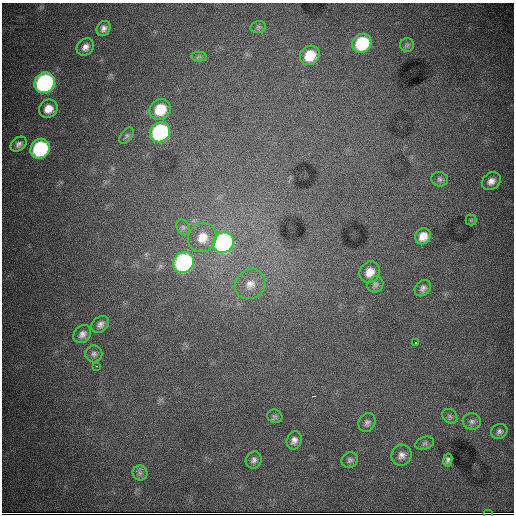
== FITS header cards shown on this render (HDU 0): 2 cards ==
NAXIS1  =                  512
NAXIS2  =                  512

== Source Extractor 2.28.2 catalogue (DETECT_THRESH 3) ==
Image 512 x 512 px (HDU 0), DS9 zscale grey, 1 PNG px = 1 image px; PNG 516 x 516 px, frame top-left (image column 1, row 512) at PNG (2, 3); each listed source drawn as its Kron ellipse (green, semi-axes under 4 px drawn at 4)
Background 16400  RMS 150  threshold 441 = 3 sigma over >= 5 px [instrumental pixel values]
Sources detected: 44; all 44 listed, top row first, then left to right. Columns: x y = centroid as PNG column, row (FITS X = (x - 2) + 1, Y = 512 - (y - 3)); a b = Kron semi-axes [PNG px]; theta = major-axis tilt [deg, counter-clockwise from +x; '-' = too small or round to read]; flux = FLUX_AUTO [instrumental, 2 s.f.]
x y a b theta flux
258 27 8 6 13 2.0e+04
104 28 8 6 61 4.4e+04
362 43 10 9 - 6.9e+05
407 45 7 7 - 2.7e+04
85 47 9 8 - 5.6e+04
310 55 10 9 - 2.5e+05
199 56 7 5 1 1.9e+04
45 83 11 9 46 2.6e+06
48 109 9 8 - 1.1e+05
160 109 11 9 42 3.2e+05
160 132 10 9 - 1.8e+06
126 136 9 5 55 2.2e+04
19 144 9 6 40 4.0e+04
40 149 10 9 - 1.2e+06
440 179 8 7 - 2.8e+04
491 181 10 8 40 6.4e+04
471 220 5 5 - 1.6e+04
183 227 8 6 -68 2.8e+04
423 236 8 7 - 9.8e+04
202 237 15 14 - 1.8e+05
223 242 11 10 - 2.3e+06
183 262 11 10 - 2.3e+06
370 272 11 10 - 1.1e+05
250 284 16 14 38 1.3e+05
375 284 8 7 - 2.9e+04
423 288 9 7 45 3.7e+04
100 324 9 7 40 4.3e+04
82 334 10 8 46 4.9e+04
416 343 3 3 - 2.5e+04
94 354 8 8 - 3.5e+04
96 366 3 2 - 5.3e+03
275 416 8 6 -24 2.2e+04
450 416 8 6 -45 2.7e+04
472 421 9 8 - 3.7e+04
367 423 10 8 60 3.5e+04
499 431 8 7 - 3.2e+04
294 440 9 7 70 4.9e+04
425 443 10 6 18 2.9e+04
401 455 10 10 - 5.9e+04
254 460 9 7 60 3.7e+04
350 460 8 7 - 3.0e+04
448 460 6 4 79 3.0e+04
140 473 7 7 - 3.3e+04
489 513 5 2 - 1.3e+04